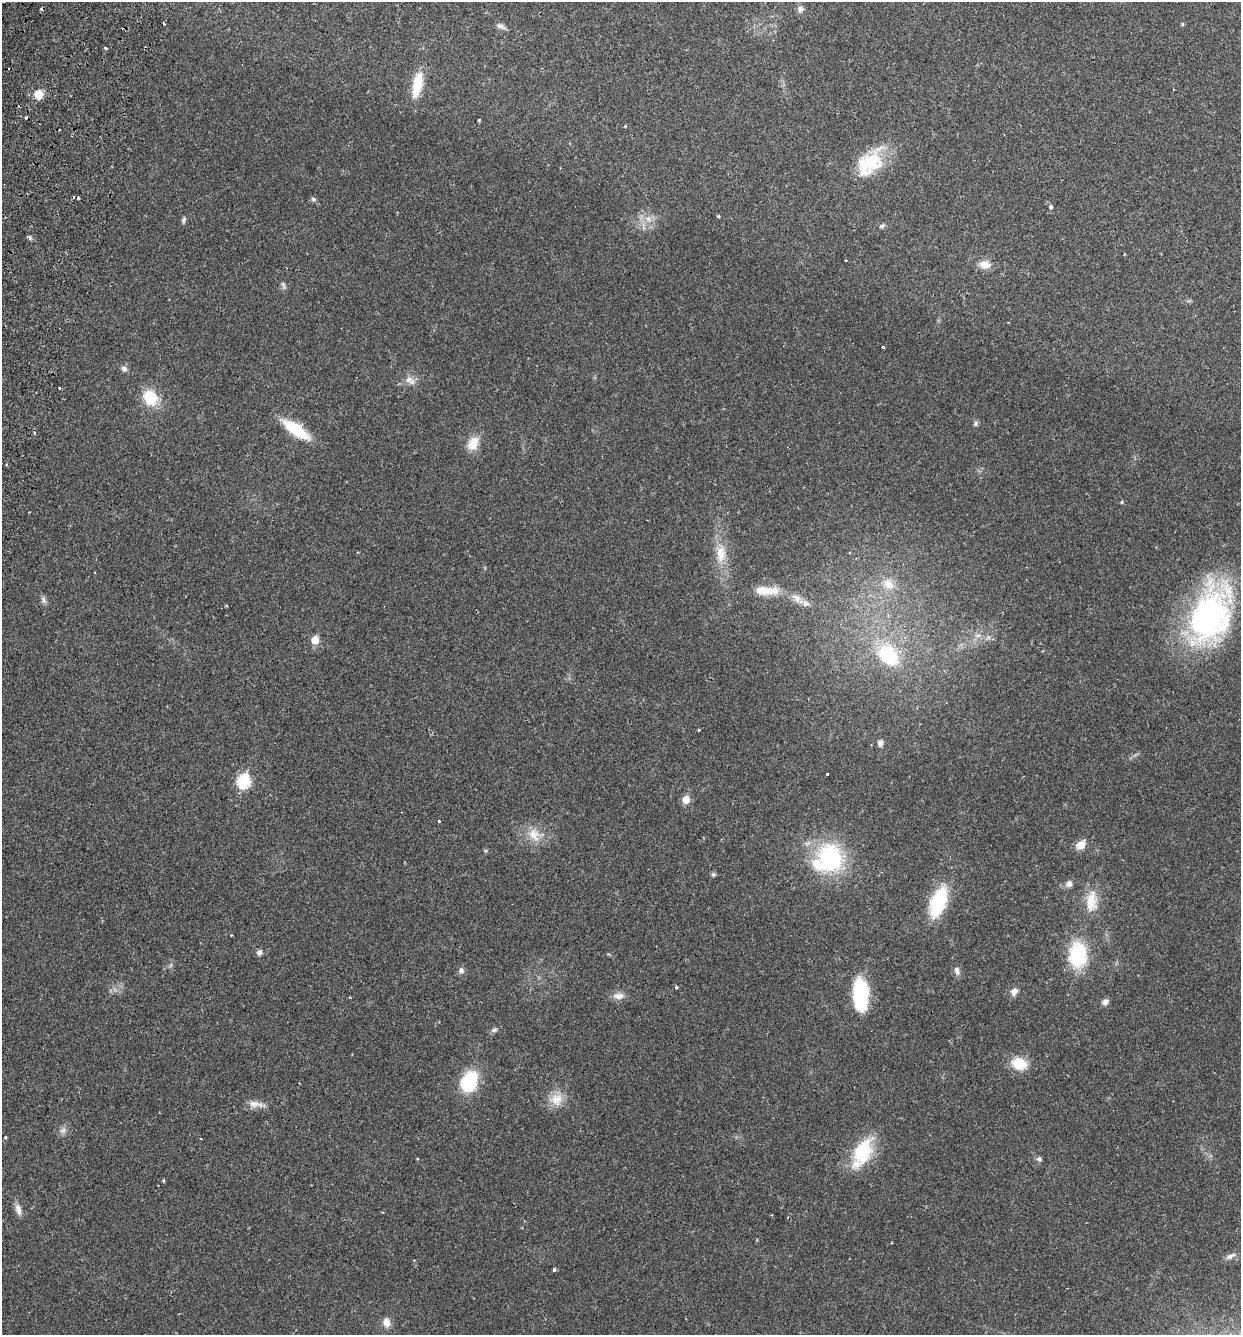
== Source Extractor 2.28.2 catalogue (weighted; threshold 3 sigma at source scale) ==
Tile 11 of 4 x 4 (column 3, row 3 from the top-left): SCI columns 2668-3906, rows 1359-2691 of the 5462 x 5379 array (HDU 1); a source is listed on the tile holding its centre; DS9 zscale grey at full resolution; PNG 1243 x 1337 px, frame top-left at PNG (2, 2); no overlay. Shown black and unused: <1% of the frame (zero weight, under 2 of 3 exposures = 3% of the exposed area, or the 3 px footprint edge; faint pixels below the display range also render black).
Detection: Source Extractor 2.28.2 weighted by HDU 2 'WHT'; one run over the whole footprint, this tile lists its part. Background 0.0469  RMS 0.0048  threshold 0.0215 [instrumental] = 3 sigma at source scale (4.5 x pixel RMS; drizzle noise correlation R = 1.50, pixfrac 1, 0.05/0.05 arcsec/px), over >= 5 px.
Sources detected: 84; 1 inside a brighter object's white glare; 7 cosmic-ray / hot-pixel residue — not listed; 2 inside a brighter listed object's ellipse — not listed separately; the other 74 listed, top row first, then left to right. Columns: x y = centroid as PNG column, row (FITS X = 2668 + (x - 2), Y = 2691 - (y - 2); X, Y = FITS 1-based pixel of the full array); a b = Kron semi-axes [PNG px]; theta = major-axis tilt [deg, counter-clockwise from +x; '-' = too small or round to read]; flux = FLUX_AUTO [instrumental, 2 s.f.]
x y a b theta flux
800 9 9 8 - 2
1182 24 5 4 - 0.61
501 26 12 6 -28 2
105 48 4 3 - 1.9
417 84 32 11 78 13
39 94 11 10 - 5.5
479 120 3 3 - 1.1
869 162 39 25 40 24
78 198 3 3 - 1.3
313 199 7 5 -17 1
1050 207 4 4 - 3.8
718 216 3 3 - 0.83
648 219 9 6 -50 2.5
183 220 9 5 73 1
882 226 8 5 16 1.1
846 260 3 3 - 0.53
985 265 14 10 -9 4.8
283 285 13 4 -73 1.2
883 347 3 3 - 0.94
124 369 8 7 - 1.7
408 379 11 10 - 3.2
59 387 3 3 - 1.1
150 397 15 13 -54 16
976 423 7 6 - 1
296 429 28 10 -34 21
473 443 18 12 60 7.4
1122 502 5 4 - 0.62
721 554 26 12 -89 9.9
94 572 3 2 - 0.4
888 584 17 13 -38 6.4
766 591 32 11 -2 10
797 598 16 10 -39 4.2
43 600 10 6 -69 1.6
226 606 3 3 - 0.45
1210 615 70 42 67 110
978 635 7 4 18 1.1
315 640 6 5 - 9.6
888 655 34 23 -46 29
699 730 3 3 - 0.82
880 743 8 6 74 1.7
827 774 3 3 - 0.79
243 781 7 6 - 52
686 800 6 6 - 7.2
439 821 3 3 - 0.67
534 835 21 15 -53 8.1
1081 845 11 8 39 5.3
830 857 26 21 -66 53
713 874 6 5 - 0.91
1069 884 9 8 - 2.2
1091 901 29 15 86 10
938 902 26 13 70 34
259 952 7 7 - 1.5
1078 955 25 17 90 31
461 970 8 7 - 1.8
957 971 12 6 -74 2
676 987 4 3 - 0.99
1014 991 10 8 62 2.7
861 995 36 16 -88 30
618 996 15 8 -3 3.5
1105 1002 9 7 41 1.8
494 1030 9 5 11 1.2
1019 1064 19 14 -20 10
469 1082 22 16 68 25
556 1099 17 17 - 7.8
255 1104 20 9 -7 4
63 1130 9 7 10 2
5 1137 3 3 - 0.54
862 1153 36 18 64 26
1039 1159 7 6 - 1.2
163 1181 5 3 - 0.53
18 1209 16 7 -74 2.9
1230 1256 15 6 28 2
554 1270 3 3 - 1.2
386 1322 13 8 -80 3.3